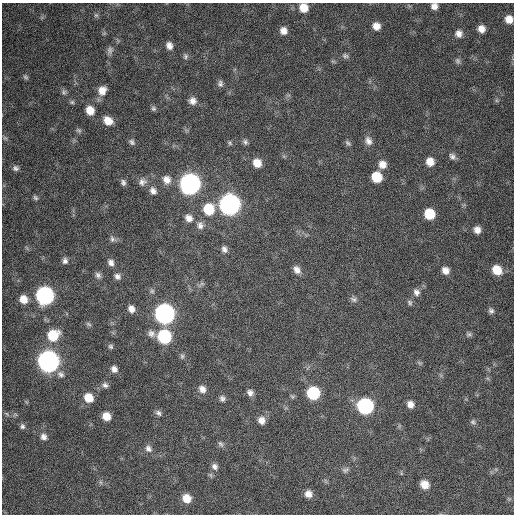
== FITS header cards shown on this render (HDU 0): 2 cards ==
NAXIS1  =                  512 / Axis length
NAXIS2  =                  512 / Axis length

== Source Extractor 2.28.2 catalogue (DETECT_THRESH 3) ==
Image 512 x 512 px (HDU 0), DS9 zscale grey, 1 PNG px = 1 image px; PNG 516 x 516 px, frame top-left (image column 1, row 512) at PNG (2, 3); no overlay
Background 320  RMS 19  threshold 55.5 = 3 sigma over >= 5 px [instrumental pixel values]
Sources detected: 102; all 102 listed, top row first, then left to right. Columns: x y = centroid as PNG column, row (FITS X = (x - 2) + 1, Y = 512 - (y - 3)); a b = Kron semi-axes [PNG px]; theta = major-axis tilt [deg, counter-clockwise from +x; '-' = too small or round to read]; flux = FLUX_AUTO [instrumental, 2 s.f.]
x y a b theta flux
434 6 6 6 - 6800
304 8 9 8 - 17000
96 15 6 6 - 2300
509 19 7 6 - 11000
376 26 8 7 - 10000
481 29 7 6 - 9400
283 31 8 7 - 8500
459 34 9 8 - 7200
169 46 9 7 -69 7100
110 50 11 7 86 4400
185 56 8 7 - 3100
345 56 9 6 -18 3300
458 61 9 7 -79 3200
25 77 8 5 -51 2500
220 83 8 6 -78 3800
102 90 10 8 62 12000
64 92 8 6 -68 3000
192 101 9 9 - 7500
72 102 7 5 -1 2100
153 108 7 6 - 2800
90 110 8 7 - 16000
108 121 9 7 -40 15000
79 130 8 5 -40 2600
5 138 7 5 -43 2300
368 141 12 9 -69 7300
132 142 9 7 -51 3500
245 142 7 6 - 3200
230 143 7 4 -38 2200
348 143 8 5 -39 2700
452 156 10 7 -45 4800
430 162 9 8 - 13000
257 163 9 8 - 15000
382 164 9 9 - 11000
15 168 8 7 - 4100
376 177 8 8 - 33000
167 180 11 10 - 10000
123 182 8 6 -79 3600
142 182 11 9 24 6900
190 184 10 9 - 750000
153 191 11 8 -58 7100
35 198 7 6 - 2600
229 204 10 10 - 770000
209 209 11 10 - 39000
429 214 8 8 - 36000
189 218 11 9 -44 9100
200 225 11 9 -81 7300
477 230 7 7 - 8200
112 239 9 6 -44 3800
224 249 9 7 -60 5000
65 261 7 6 - 4100
111 263 8 7 - 5500
297 270 10 7 -54 7300
445 270 8 7 - 8900
497 270 9 8 - 23000
98 275 9 7 -57 4300
117 276 8 7 - 5300
202 284 8 5 24 2900
152 291 7 6 - 2700
416 292 9 8 - 6200
45 295 10 9 - 390000
23 299 8 7 - 14000
353 299 10 7 -18 3800
410 303 8 6 -48 3100
131 309 8 7 - 7800
491 311 8 7 - 3700
164 314 10 9 - 610000
89 324 8 5 -27 2600
151 333 10 8 -54 6200
469 334 8 6 -6 2900
53 335 11 10 - 38000
164 336 9 9 - 110000
111 346 7 6 - 2700
182 356 7 6 - 2700
48 361 10 9 - 910000
419 363 8 4 -31 1900
114 369 8 7 - 6400
61 374 11 8 -39 5300
105 385 8 7 - 4400
202 389 10 8 -50 7600
250 393 8 7 - 5600
313 393 9 8 - 82000
292 396 7 4 -37 2000
89 398 9 8 - 20000
222 398 8 7 - 4000
410 404 7 7 - 8200
365 406 9 9 - 230000
158 413 8 6 -40 3700
7 414 7 4 -53 1900
106 416 7 7 - 15000
261 420 9 8 - 8500
473 422 8 6 -28 3200
22 426 7 6 - 3400
44 437 9 8 - 6100
221 444 9 6 -56 3300
148 449 10 8 -56 5800
215 466 9 7 -48 5000
345 470 10 7 23 3900
211 475 7 4 -71 2100
100 482 7 4 -71 2100
425 484 8 7 - 15000
308 494 8 7 - 9100
186 498 8 8 - 17000
At the frame edge (FLAGS 8, measured only in part): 3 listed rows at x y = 434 6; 304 8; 509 19